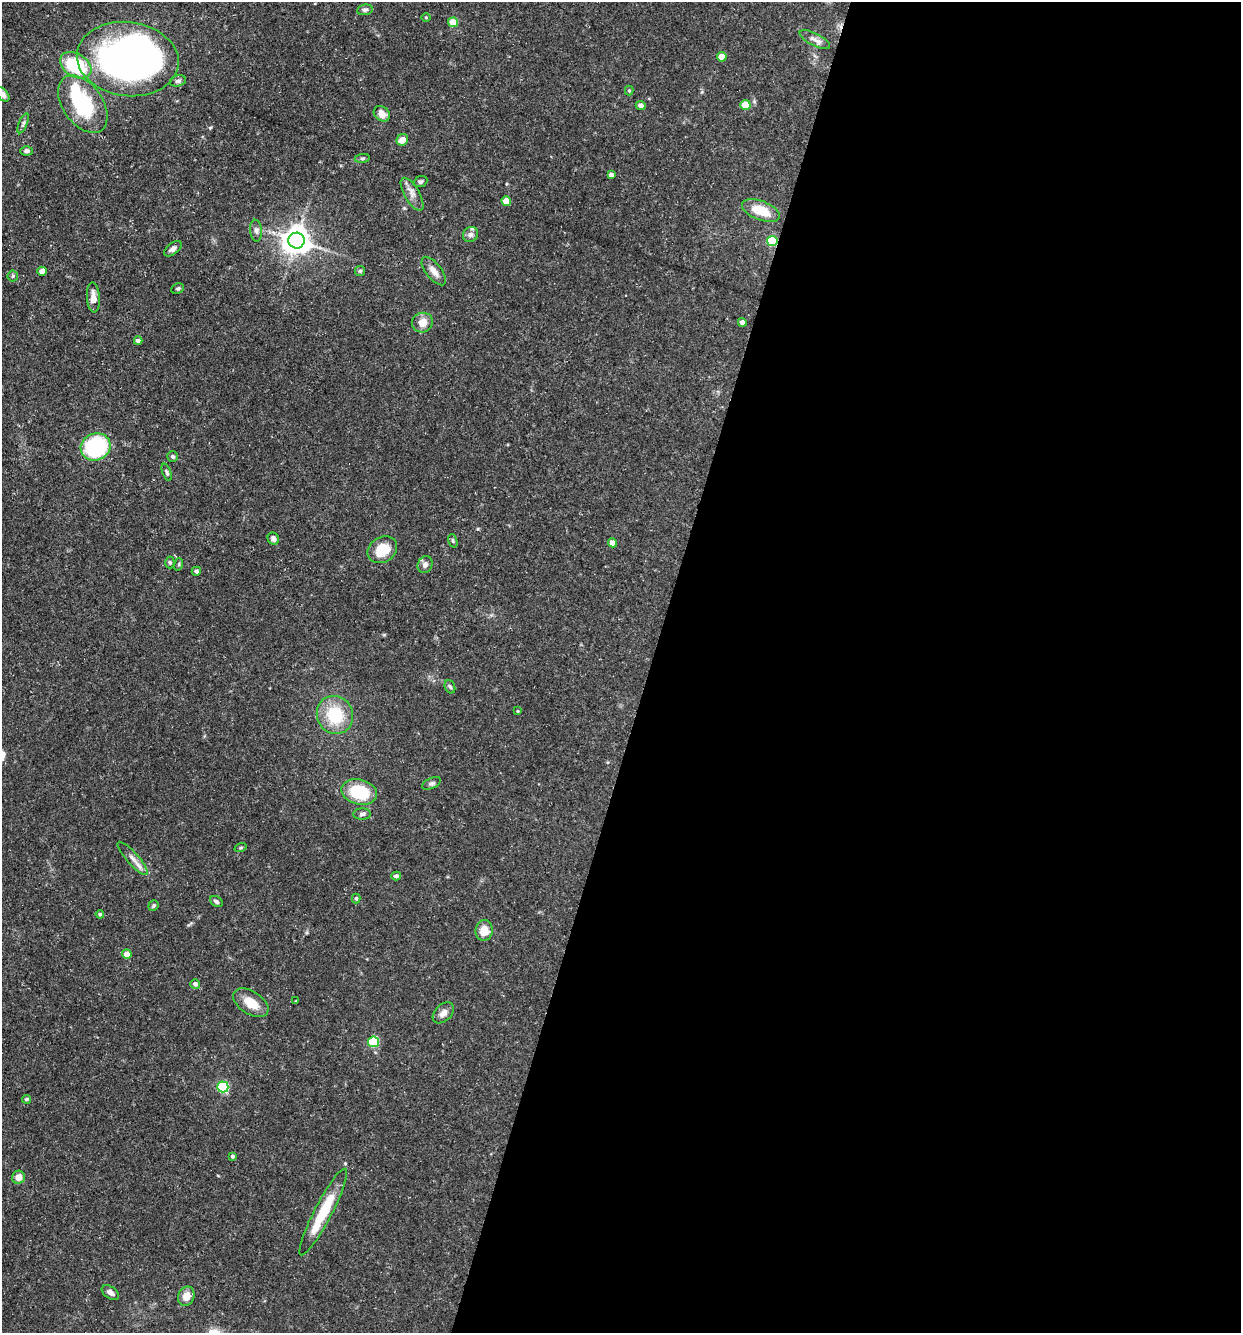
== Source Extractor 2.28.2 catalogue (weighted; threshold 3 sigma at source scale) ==
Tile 12 of 4 x 4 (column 4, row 3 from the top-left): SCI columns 3974-5212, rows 1332-2662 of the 5340 x 5325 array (HDU 1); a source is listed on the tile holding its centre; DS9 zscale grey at full resolution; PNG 1243 x 1335 px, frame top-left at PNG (2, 2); each listed source drawn as its Kron ellipse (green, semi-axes under 4 px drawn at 4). Shown black and unused: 48% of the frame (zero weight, under 3 of 5 exposures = <1% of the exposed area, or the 3 px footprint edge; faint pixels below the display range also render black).
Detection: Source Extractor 2.28.2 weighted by HDU 2 'WHT'; one run over the whole footprint, this tile lists its part. Background 0.0954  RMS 0.0044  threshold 0.0199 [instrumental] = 3 sigma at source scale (4.5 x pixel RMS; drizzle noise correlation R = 1.50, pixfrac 1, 0.05/0.05 arcsec/px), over >= 5 px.
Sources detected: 78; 2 inside a brighter object's white glare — neither listed nor drawn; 1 inside a brighter listed object's ellipse — not listed separately; the other 75 listed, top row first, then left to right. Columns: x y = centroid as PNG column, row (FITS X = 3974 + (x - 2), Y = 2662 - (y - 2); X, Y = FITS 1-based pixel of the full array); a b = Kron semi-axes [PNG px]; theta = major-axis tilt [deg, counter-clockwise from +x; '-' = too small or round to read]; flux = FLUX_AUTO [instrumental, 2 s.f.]
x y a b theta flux
365 10 8 5 8 1.1
426 17 5 3 - 0.4
453 22 5 5 - 11
815 40 17 6 -28 2.7
722 57 5 4 - 6.4
128 59 51 37 -7 260
76 65 17 11 -31 31
178 81 8 5 15 1.2
629 91 5 4 - 0.5
3 94 8 5 -48 1.6
83 104 32 20 -54 32
745 105 5 5 - 9.4
641 106 5 4 - 1.7
382 114 9 7 -40 4.3
23 123 10 4 67 0.94
402 140 6 5 - 4.2
27 151 6 5 - 1.4
362 158 8 4 8 0.8
611 175 4 4 - 1.5
420 182 7 5 21 0.99
412 194 18 7 -60 3.3
506 201 5 4 - 8.1
761 211 20 9 -21 11
256 231 11 6 -84 1.6
470 234 8 7 - 1.5
296 241 8 8 - 600
772 241 5 5 - 28
173 249 10 5 38 1.7
42 271 4 4 - 3.6
360 271 5 5 - 0.7
434 271 17 7 -52 3.4
13 276 5 5 - 0.74
178 289 7 5 23 0.75
93 298 15 6 -87 3.6
742 322 4 4 - 2.2
422 323 10 9 - 5.3
138 341 4 4 - 1.6
96 447 15 13 24 41
172 456 5 5 - 0.84
167 472 9 3 -70 0.77
273 539 6 5 - 1.9
453 541 7 4 -72 0.67
612 543 4 4 - 3.4
382 550 16 12 33 11
170 562 6 4 -87 0.69
179 564 6 4 73 0.6
425 565 8 7 - 1.8
196 571 4 4 - 1.2
450 687 7 5 -70 0.88
518 711 4 3 - 0.39
335 715 19 18 - 20
432 783 10 5 25 1.3
359 792 18 12 -15 21
362 814 9 5 2 1.3
241 847 6 3 19 0.51
133 858 22 6 -48 3.3
396 876 5 4 - 1.2
356 898 5 4 - 0.76
216 901 7 5 -33 1
153 906 5 5 - 0.77
100 914 4 4 - 0.77
484 930 10 8 84 6.8
127 954 5 5 - 4.1
195 984 5 4 - 1.4
296 1001 3 3 - 0.32
251 1003 20 11 -33 8.1
443 1013 12 8 44 2.7
374 1042 5 5 - 26
223 1087 5 5 - 43
26 1099 4 4 - 0.81
232 1156 4 4 - 0.76
18 1177 6 6 - 3.6
323 1212 48 9 62 19
110 1293 10 6 -34 1.9
186 1296 10 8 66 4.7
Overlapping masked pixels (flux is a lower limit): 1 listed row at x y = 772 241
Isophote crosses this tile's border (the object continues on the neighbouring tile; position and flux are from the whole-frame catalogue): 1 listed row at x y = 3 94